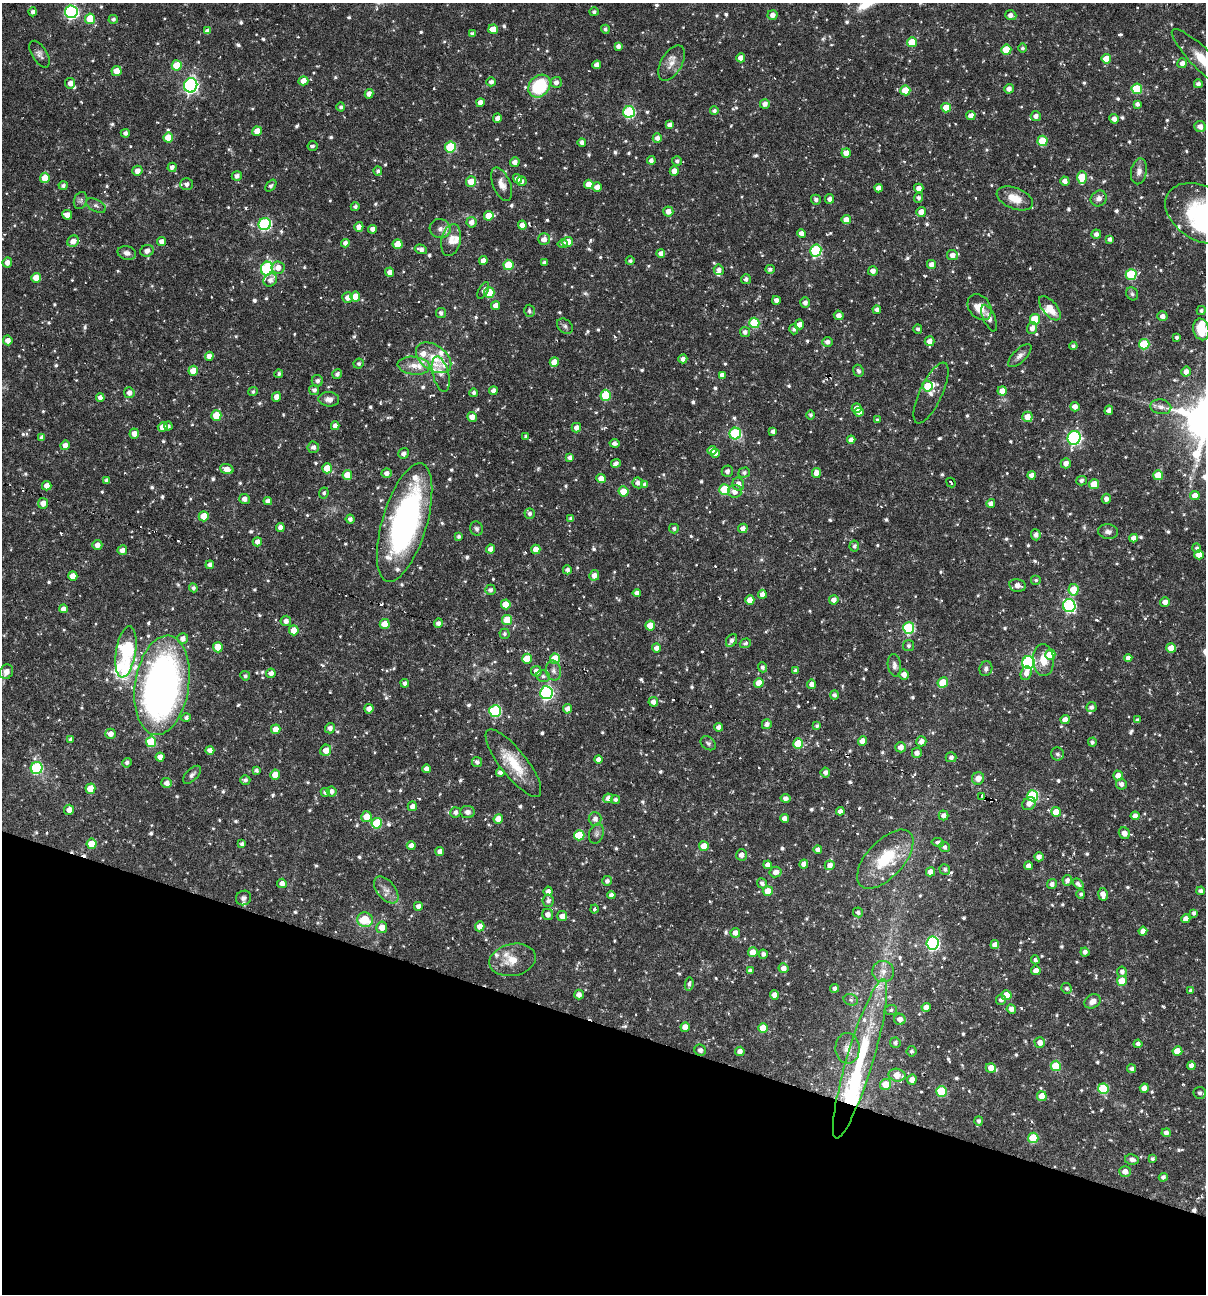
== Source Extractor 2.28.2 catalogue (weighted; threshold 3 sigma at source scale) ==
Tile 15 of 4 x 4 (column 3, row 4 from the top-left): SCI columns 2657-3860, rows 1-1292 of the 5187 x 5168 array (HDU 1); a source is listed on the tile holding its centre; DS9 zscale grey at full resolution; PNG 1208 x 1296 px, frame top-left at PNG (2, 3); each listed source drawn as its Kron ellipse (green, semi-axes under 4 px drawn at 4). Shown black and unused: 21% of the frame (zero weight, under 3 of 6 exposures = <1% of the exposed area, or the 3 px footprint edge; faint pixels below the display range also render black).
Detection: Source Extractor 2.28.2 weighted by HDU 2 'WHT'; one run over the whole footprint, this tile lists its part. Background 0.00458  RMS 0.0047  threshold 0.0193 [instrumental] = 3 sigma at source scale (4.09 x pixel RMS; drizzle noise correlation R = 1.36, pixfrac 0.8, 0.05/0.05 arcsec/px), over >= 5 px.
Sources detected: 872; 4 inside a brighter object's white glare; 14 cosmic-ray / hot-pixel residue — neither listed nor drawn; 24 inside a brighter listed object's ellipse — not listed separately; of the other 830, all 500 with FLUX_AUTO >= 0.927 (the completeness limit of this list) listed and drawn (330 fainter detections not listed), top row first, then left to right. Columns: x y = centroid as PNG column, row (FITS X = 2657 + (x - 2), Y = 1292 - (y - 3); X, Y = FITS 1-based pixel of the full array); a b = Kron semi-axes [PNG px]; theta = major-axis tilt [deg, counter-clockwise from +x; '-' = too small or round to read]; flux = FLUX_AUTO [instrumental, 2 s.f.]
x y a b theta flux
33 12 4 4 - 1.3
71 12 6 6 - 73
594 12 5 4 - 1.1
772 15 5 5 - 2.3
1011 15 6 5 - 2
90 19 5 5 - 11
113 19 5 4 - 1.3
493 29 5 4 - 5.5
605 29 4 4 - 1
208 31 4 4 - 2.5
472 34 4 4 - 1.4
912 42 5 5 - 10
618 46 4 4 - 1.8
1023 48 4 4 - 0.96
1006 50 5 5 - 12
40 54 15 7 -58 2
741 58 4 4 - 3.4
1106 59 5 4 - 6.1
1205 62 45 10 -45 13
672 63 19 10 60 4.3
1182 63 5 5 - 2.2
177 65 5 5 - 13
597 65 4 4 - 2.7
117 71 5 5 - 5
303 81 5 4 - 3.5
491 82 4 4 - 1.6
556 82 5 5 - 1.8
70 83 5 5 - 2.6
1198 84 4 4 - 1.5
191 85 7 6 - 110
539 86 12 10 50 26
1009 89 5 4 - 2.2
1137 89 5 5 - 18
905 90 5 5 - 8.1
369 94 5 4 - 2.2
480 103 4 4 - 3.2
765 104 5 5 - 1.9
1137 104 4 4 - 1.3
341 107 4 4 - 0.97
946 108 5 5 - 7.3
714 111 4 4 - 1.3
629 112 6 6 - 44
971 115 4 4 - 2.4
1036 116 5 5 - 2
497 118 5 4 - 1.9
1114 119 5 4 - 2.5
670 125 4 4 - 2.4
1200 126 6 5 - 2.6
257 131 5 4 - 4.3
125 133 4 4 - 1.6
168 138 5 5 - 7.4
657 138 4 4 - 2
1043 141 5 5 - 16
582 142 4 4 - 1.7
312 146 5 5 - 0.99
450 147 5 5 - 25
846 153 4 4 - 3.8
651 160 4 4 - 1.7
677 161 5 5 - 1.3
515 162 5 4 - 2.5
172 167 5 4 - 1.8
137 171 5 5 - 2.5
378 171 4 4 - 1.2
674 171 4 4 - 3.6
1139 171 13 8 79 2.5
237 176 5 5 - 1.8
1082 177 6 5 - 13
45 178 5 5 - 8.1
517 179 5 4 - 2.5
471 181 5 5 - 6.1
522 181 5 4 - 1.4
1065 181 5 4 - 2.5
187 184 6 6 - 1.8
502 184 18 8 -68 3.4
589 184 5 5 - 4.8
63 185 4 4 - 1.2
271 185 7 4 51 1.3
597 187 5 4 - 3.1
879 188 4 4 - 2.7
919 188 5 4 - 2.7
919 198 5 4 - 1.2
1015 198 19 10 -22 6.9
830 199 5 4 - 1.9
1099 199 8 7 - 2.3
81 200 9 6 70 1.3
816 200 5 5 - 1.4
96 206 10 6 -26 1.3
355 207 4 4 - 1.2
668 211 5 5 - 3.1
921 212 5 5 - 3.7
1202 214 40 27 -29 40
67 215 5 4 - 3.3
489 216 5 4 - 6.3
846 220 4 4 - 4.4
472 222 5 5 - 2.5
265 224 6 6 - 56
522 225 4 4 - 3.3
359 227 5 4 - 2.4
373 229 4 4 - 2.1
440 229 10 9 - 2.7
802 233 4 4 - 2.3
1096 234 5 4 - 1.8
544 239 6 6 - 2.9
1110 239 4 4 - 1.5
451 240 16 10 78 4.4
73 241 6 5 - 3.1
161 241 4 4 - 2.2
568 242 5 5 - 5.6
345 243 4 4 - 2
398 244 5 5 - 6.5
563 244 5 4 - 0.97
421 249 6 4 -17 1.9
816 250 6 5 - 33
147 251 7 6 - 2.4
127 253 9 6 -14 1.9
661 254 4 4 - 2.3
952 255 5 5 - 2.4
483 260 4 4 - 2.6
630 261 4 4 - 0.94
7 262 5 5 - 2.6
544 263 4 4 - 1.4
931 264 4 4 - 2.4
508 265 5 5 - 14
278 268 6 6 - 3.2
267 269 7 6 - 51
770 269 5 4 - 1.3
719 270 5 5 - 2.1
873 271 5 4 - 2.3
390 272 4 4 - 2.3
1131 274 5 5 - 23
36 278 5 5 - 5.4
746 279 5 5 - 1.4
270 280 7 6 - 2
483 291 9 4 63 1.2
489 292 5 5 - 8.6
1132 294 7 5 -58 0.95
355 297 5 5 - 8
348 298 5 5 - 2.6
776 300 4 4 - 2.1
805 302 5 5 - 1.7
496 305 4 4 - 3
979 307 14 10 -52 6.1
1050 308 14 7 -51 5.9
877 310 4 4 - 1.6
1201 310 5 4 - 1.1
529 311 6 5 - 1.1
441 313 5 5 - 1.3
839 315 5 4 - 2.6
1162 316 5 4 - 2.2
989 318 14 6 -66 2.5
1035 319 5 5 - 15
754 323 5 5 - 18
799 324 5 5 - 2.5
565 326 9 6 -44 1.2
1032 328 6 5 - 2.4
794 329 5 4 - 1.1
918 329 4 4 - 1
1201 329 11 8 -75 9.1
745 332 5 5 - 1.6
1177 337 4 3 - 1
8 340 5 4 - 2.6
930 341 5 5 - 2.8
827 342 5 4 - 1.9
1144 344 5 5 - 20
1073 346 4 4 - 1.1
209 356 4 4 - 2.5
1020 356 15 6 45 2.2
434 358 20 12 -35 9.5
683 359 4 4 - 1.9
554 362 5 4 - 6.4
359 364 5 5 - 1.1
414 366 16 9 -6 4.8
193 371 5 5 - 7.4
858 371 6 5 - 1.1
1186 372 5 5 - 2.5
279 374 4 4 - 0.96
337 374 5 4 - 1.5
441 374 18 8 -75 3.6
722 375 4 4 - 2.3
317 381 6 5 - 1.6
927 386 5 5 - 8.2
314 390 5 5 - 1.6
493 391 4 4 - 2.1
1002 391 4 4 - 3.8
253 392 5 4 - 0.93
129 393 5 5 - 2.2
474 393 4 4 - 1.3
931 393 33 11 65 4.2
606 395 5 5 - 19
276 397 5 4 - 2.5
100 398 4 4 - 2.4
329 399 10 7 -6 2.5
1075 407 5 4 - 2.5
1161 407 10 7 -11 2.4
857 408 5 4 - 2.5
1109 410 5 4 - 2.2
859 412 5 4 - 2.6
216 415 5 5 - 11
811 415 5 4 - 0.98
472 417 5 5 - 2.9
1027 417 5 5 - 4.9
878 420 3 3 - 0.95
168 426 4 4 - 0.99
335 426 4 4 - 2.3
163 427 5 4 - 3.6
576 428 5 4 - 2.3
773 432 4 4 - 1.6
134 434 5 4 - 3
735 434 6 6 - 35
526 436 4 4 - 1.2
42 438 4 4 - 1.8
1074 438 7 6 - 78
851 440 4 4 - 2.2
614 443 5 4 - 1.7
65 445 5 4 - 3.1
313 447 6 5 - 1.7
712 450 4 4 - 2.5
404 453 5 5 - 1.5
715 453 4 4 - 2
570 458 4 4 - 2.1
616 463 5 4 - 1.7
1066 463 5 5 - 2.5
327 468 5 5 - 6.6
227 469 7 5 -18 3.2
727 471 5 5 - 1.7
387 473 5 4 - 1.8
744 473 5 5 - 1.2
816 473 5 4 - 3.9
347 475 5 4 - 6.3
1032 475 4 4 - 2.6
1158 475 5 5 - 9.4
601 479 4 4 - 4.3
106 480 4 4 - 1.2
1081 481 5 4 - 1.5
638 483 5 5 - 1.9
951 483 5 2 - 0.94
738 484 6 6 - 2.6
1094 484 5 5 - 8.5
645 485 4 4 - 1.5
47 486 5 4 - 3
725 490 5 5 - 20
623 491 5 5 - 7.2
735 491 7 6 - 3.2
324 493 5 5 - 0.98
1195 496 5 4 - 4.2
244 499 5 5 - 2.3
1106 499 5 4 - 1.6
268 501 4 4 - 2.5
43 503 5 5 - 3.4
991 503 4 4 - 2
530 514 5 5 - 1.4
204 516 5 5 - 7.2
571 518 4 4 - 1.3
350 519 4 4 - 1.5
405 522 61 22 73 130
280 527 4 4 - 2.2
743 528 5 4 - 2.4
477 529 7 6 - 1.1
674 529 5 4 - 1.1
1108 532 10 7 -8 1.7
1036 535 5 5 - 1.8
459 536 4 4 - 0.99
1134 538 4 4 - 2.4
257 542 4 4 - 2.2
97 545 5 5 - 2.8
854 546 5 5 - 1.1
1197 548 5 4 - 1
491 549 4 4 - 2.4
536 549 5 4 - 5.1
122 550 5 4 - 2.2
1199 555 5 4 - 3.9
210 565 4 4 - 1.9
567 570 4 4 - 1.6
594 575 5 5 - 2.7
73 576 5 4 - 3.8
1036 580 5 5 - 0.94
1018 585 8 6 -11 3.4
193 588 4 4 - 1.1
490 590 5 5 - 1.4
1073 590 6 5 - 10
637 593 4 4 - 2.2
762 594 4 4 - 2.8
750 600 4 4 - 4
834 600 5 4 - 2.5
1165 602 5 5 - 2.6
506 604 5 5 - 7
1069 606 6 6 - 59
63 609 4 4 - 2.3
507 620 5 5 - 12
286 621 5 5 - 2.5
438 623 5 4 - 1.5
385 624 5 5 - 6.8
650 626 5 4 - 6.8
909 628 6 5 - 36
294 630 5 5 - 6.4
504 634 5 5 - 1.1
183 638 5 5 - 2.4
731 641 7 5 58 1.7
745 643 6 4 18 1.1
908 646 5 5 - 1
218 647 5 5 - 8.1
656 648 4 4 - 2.2
1171 648 5 4 - 4.6
126 652 26 10 81 74
1050 655 5 5 - 8.6
1128 658 4 4 - 2
527 659 5 5 - 8.9
555 659 5 5 - 11
1043 660 16 10 -85 6.2
1028 662 6 6 - 70
894 665 11 6 -82 1.9
762 667 5 4 - 1.2
986 669 7 6 - 1.3
536 671 5 5 - 2.8
553 671 10 7 -78 1.9
795 671 4 4 - 1.4
6 672 7 6 - 3.5
271 673 5 4 - 2.2
1026 673 7 5 69 2.7
904 674 5 5 - 2.4
245 676 5 4 - 1
543 676 7 6 - 1.2
405 683 4 4 - 1.4
759 683 5 5 - 5.9
943 683 5 5 - 12
812 684 5 4 - 2.3
162 685 50 27 81 230
546 693 6 6 - 75
834 695 4 4 - 1.3
653 702 5 4 - 2.3
1091 707 5 5 - 1.5
369 709 4 4 - 2.6
567 709 5 4 - 2.2
495 711 6 6 - 39
186 718 4 4 - 1.2
1065 720 4 4 - 3.2
1138 720 4 3 - 1.2
767 724 5 5 - 1.9
817 726 4 4 - 0.99
719 727 4 4 - 2.1
330 728 5 5 - 2
276 729 5 4 - 5.6
111 734 5 5 - 2.8
71 739 4 3 - 1.4
862 741 5 4 - 3.7
921 741 5 5 - 2.4
151 742 5 5 - 18
1092 742 4 4 - 1
708 743 8 6 -36 1.1
798 744 5 5 - 13
901 747 5 5 - 2.7
210 750 4 4 - 2.3
326 750 6 5 - 3.2
917 753 5 5 - 2.2
1057 754 6 6 - 1.3
160 757 4 4 - 2.7
951 757 5 5 - 1.4
598 759 4 4 - 2.5
477 762 5 5 - 1.4
127 763 5 4 - 1.2
513 763 41 13 -52 14
37 768 6 6 - 35
426 769 4 4 - 2.5
256 770 4 3 - 1
500 772 4 4 - 1.9
825 772 5 4 - 1.8
192 775 11 6 45 1.4
275 775 5 4 - 4.5
1118 776 5 5 - 3.1
978 778 6 6 - 3.1
245 780 5 4 - 1.2
167 783 5 5 - 2.4
1121 784 5 5 - 1.9
90 789 5 5 - 9.2
331 791 5 5 - 2.1
325 792 4 4 - 1.2
1033 796 5 5 - 33
982 797 3 3 - 19
608 798 5 4 - 2.3
785 798 5 4 - 1.7
615 799 4 4 - 1.2
1029 804 7 6 - 2.5
412 806 5 4 - 2.3
69 810 5 5 - 2.7
840 811 4 4 - 2.1
456 812 5 5 - 1.7
467 812 7 6 - 1.9
1056 812 5 5 - 6.8
944 815 5 5 - 1.8
1135 816 4 4 - 2.5
366 817 5 5 - 6
784 818 4 4 - 2.4
498 819 5 4 - 5.2
595 819 7 6 - 2.1
377 823 5 5 - 17
1124 833 6 5 - 2.9
596 834 10 7 72 1.6
579 835 5 5 - 15
938 842 6 4 -10 1.6
91 844 5 5 - 8.5
242 844 4 4 - 1.3
411 845 4 4 - 2.5
704 846 5 5 - 6
945 847 5 5 - 1.3
818 850 4 4 - 1.8
440 851 4 4 - 2.2
741 855 5 5 - 2.3
1039 857 4 4 - 2.2
885 859 36 18 47 21
804 864 4 4 - 3
768 865 4 4 - 2.2
830 865 5 4 - 2.4
1029 866 4 4 - 2.3
945 869 5 5 - 1.1
776 872 6 5 - 2.2
930 872 4 4 - 3.1
1067 880 5 5 - 1.8
607 881 5 5 - 1.5
282 883 5 4 - 2.4
762 883 5 5 - 1.4
1052 884 5 4 - 1.9
1078 884 6 4 -39 1.6
386 890 16 9 -50 3.1
548 891 5 4 - 2.1
768 891 5 5 - 5.9
1201 891 4 4 - 1.3
1081 894 4 4 - 1
1103 894 6 5 - 3.2
611 895 4 4 - 1.9
244 898 8 7 - 1.4
548 901 6 5 - 1.4
418 906 4 4 - 2
595 909 4 4 - 1.1
858 912 5 4 - 1.2
1194 913 4 4 - 1.2
548 914 5 5 - 2.3
562 916 5 5 - 3.3
1186 919 4 4 - 2.4
365 920 8 7 - 12
480 926 5 4 - 3.9
382 927 6 5 - 3.9
1143 931 4 4 - 2.9
735 933 5 4 - 2.2
933 943 6 6 - 73
995 945 4 4 - 2.4
753 952 5 5 - 4.8
1085 952 4 4 - 1.9
763 954 4 4 - 1.5
512 960 23 16 11 8.3
1035 960 4 4 - 1.1
783 968 5 5 - 2.4
1036 970 5 5 - 2.5
750 971 4 4 - 1.4
883 972 11 10 - 3.7
1122 972 5 5 - 1.6
1122 981 5 5 - 8.8
689 984 6 3 79 0.98
834 988 4 4 - 1.5
1067 988 5 5 - 1
1191 990 4 4 - 0.98
579 995 5 5 - 2.3
774 995 4 4 - 2.9
1006 995 5 5 - 8.1
851 1000 7 5 -16 1.2
1001 1000 5 5 - 1.6
1093 1001 8 6 30 2.8
926 1007 4 4 - 3.2
1011 1009 5 4 - 2.1
891 1010 6 5 - 0.93
900 1019 6 5 - 2.6
685 1027 5 4 - 4
763 1028 5 5 - 9.3
1040 1042 5 5 - 2.7
895 1043 5 5 - 1.3
1138 1044 4 4 - 1.6
847 1048 15 12 -89 4.4
700 1050 6 5 - 1.7
740 1051 5 4 - 2.3
912 1051 5 5 - 1
1177 1051 5 5 - 7.4
860 1059 83 13 73 46
1056 1066 5 5 - 13
1191 1066 4 4 - 2.2
991 1068 5 4 - 4.5
1132 1069 4 4 - 1.4
897 1075 8 6 -12 4.9
912 1080 5 5 - 3
886 1084 6 5 - 8.6
1144 1088 4 4 - 3.3
1103 1089 5 5 - 20
941 1091 5 5 - 17
1200 1093 6 6 - 1.4
1042 1096 5 5 - 6.4
979 1121 4 4 - 1.2
1166 1133 4 4 - 1.8
1033 1138 5 5 - 16
1132 1159 7 5 -11 1.9
1152 1159 4 4 - 1
1125 1172 5 5 - 2.8
1163 1177 4 4 - 1.3
Overlapping masked pixels (flux is a lower limit): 1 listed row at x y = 982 797
Isophote crosses this tile's border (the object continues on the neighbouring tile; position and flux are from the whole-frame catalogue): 3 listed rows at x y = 1205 62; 1202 214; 1201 329